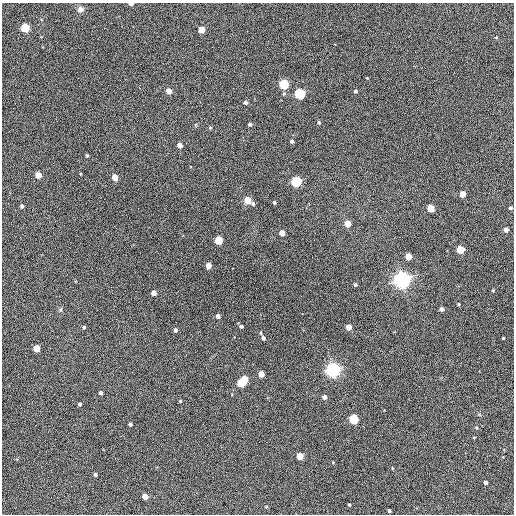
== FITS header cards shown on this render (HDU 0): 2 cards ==
NAXIS1  =                  512 / Axis length
NAXIS2  =                  512 / Axis length

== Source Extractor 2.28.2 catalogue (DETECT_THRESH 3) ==
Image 512 x 512 px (HDU 0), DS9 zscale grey, 1 PNG px = 1 image px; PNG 516 x 516 px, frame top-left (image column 1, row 512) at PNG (2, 3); no overlay
Background 430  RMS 22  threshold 66.6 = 3 sigma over >= 5 px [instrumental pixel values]
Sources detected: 66; all 66 listed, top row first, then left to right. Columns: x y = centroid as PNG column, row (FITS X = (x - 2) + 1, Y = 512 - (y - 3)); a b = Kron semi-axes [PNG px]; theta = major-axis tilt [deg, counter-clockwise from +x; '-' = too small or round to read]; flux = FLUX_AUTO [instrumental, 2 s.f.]
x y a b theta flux
131 4 4 3 - 7.0e+03
80 9 7 6 - 7.1e+03
25 28 5 4 - 1.0e+05
201 30 4 4 - 3.7e+04
206 77 2 2 - 7.0e+02
367 78 3 3 - 9.3e+02
284 84 5 5 - 1.8e+05
169 91 4 4 - 1.9e+04
355 91 4 3 - 2.9e+03
300 94 5 5 - 2.3e+05
246 103 4 4 - 4.9e+03
319 122 4 4 - 2.5e+03
250 124 4 3 - 3.5e+03
210 128 4 4 - 1.6e+03
292 141 3 3 - 3.2e+03
180 145 4 4 - 1.3e+04
87 156 3 3 - 2.0e+03
38 175 4 4 - 2.9e+04
115 177 5 4 - 2.5e+04
296 182 5 5 - 2.1e+05
462 194 4 4 - 2.4e+04
248 200 5 4 - 4.0e+04
274 202 3 3 - 2.5e+03
253 204 5 4 - 2.4e+03
22 206 4 3 - 3.0e+03
431 208 5 4 - 4.6e+04
511 208 3 3 - 2.5e+03
347 224 4 4 - 2.4e+04
506 230 4 4 - 8.3e+03
282 233 4 4 - 1.7e+04
218 240 5 4 - 8.0e+04
460 250 5 4 - 5.7e+04
408 256 5 4 - 3.0e+04
208 266 4 4 - 1.5e+04
402 280 6 6 - 1.1e+06
355 285 4 4 - 2.5e+03
493 290 4 4 - 1.5e+03
154 293 4 4 - 1.0e+04
458 304 4 3 - 1.3e+03
442 309 4 4 - 5.8e+03
302 314 3 2 - 1.3e+03
218 316 4 4 - 6.4e+03
241 326 4 4 - 2.8e+03
84 327 4 3 - 2.1e+03
349 327 4 4 - 1.9e+04
175 330 4 3 - 4.1e+03
263 338 5 5 - 4.3e+03
503 338 3 3 - 1.4e+03
36 348 4 4 - 2.9e+04
333 370 5 5 - 7.4e+05
261 374 4 4 - 2.1e+04
245 379 4 4 - 2.8e+04
241 383 5 5 - 7.4e+04
100 393 4 3 - 3.9e+03
325 397 4 4 - 6.7e+03
180 401 3 3 - 1.5e+03
80 404 4 3 - 2.9e+03
354 419 5 5 - 1.2e+05
130 424 4 3 - 3.7e+03
476 427 4 3 - 1.4e+03
300 456 4 4 - 3.1e+04
95 474 3 3 - 2.7e+03
485 483 4 3 - 3.9e+03
145 497 4 4 - 1.8e+04
349 505 3 2 - 1.6e+03
389 511 3 3 - 2.2e+03
At the frame edge (FLAGS 8, measured only in part): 1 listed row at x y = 131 4